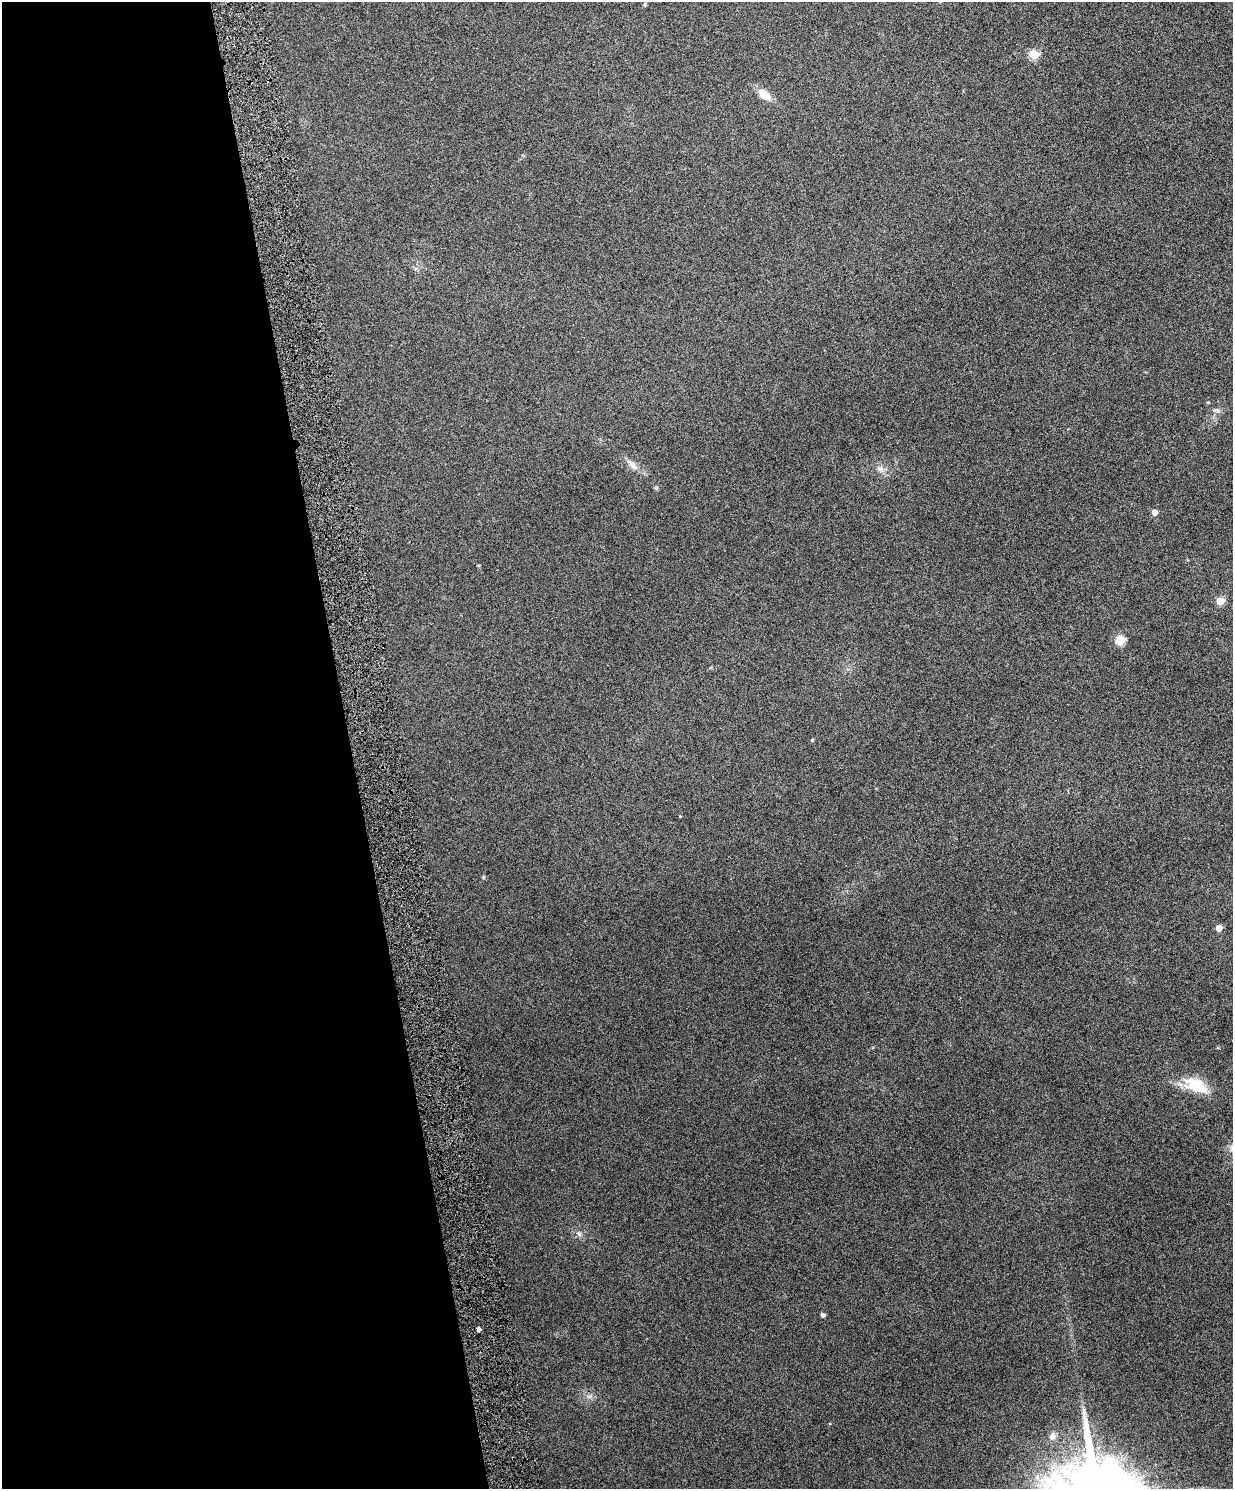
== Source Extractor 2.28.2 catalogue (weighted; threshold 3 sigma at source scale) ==
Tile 5 of 4 x 3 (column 1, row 2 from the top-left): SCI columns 3-1233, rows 1631-3117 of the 4928 x 4863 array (HDU 1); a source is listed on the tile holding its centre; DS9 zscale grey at full resolution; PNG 1235 x 1491 px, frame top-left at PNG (2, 2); no overlay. Shown black and unused: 28% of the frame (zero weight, under 4 of 8 exposures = <1% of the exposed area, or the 3 px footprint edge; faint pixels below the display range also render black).
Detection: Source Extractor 2.28.2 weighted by HDU 2 'WHT'; one run over the whole footprint, this tile lists its part. Background 0.0712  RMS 0.0043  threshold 0.0176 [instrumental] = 3 sigma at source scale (4.09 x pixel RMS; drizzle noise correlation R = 1.36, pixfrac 0.8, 0.05/0.05 arcsec/px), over >= 5 px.
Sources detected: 20; all 20 listed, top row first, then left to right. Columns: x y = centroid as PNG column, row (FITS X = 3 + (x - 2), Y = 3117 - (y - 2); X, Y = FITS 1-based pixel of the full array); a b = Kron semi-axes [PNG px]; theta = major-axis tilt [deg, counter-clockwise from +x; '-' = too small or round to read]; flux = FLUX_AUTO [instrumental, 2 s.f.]
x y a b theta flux
645 4 5 3 - 0.45
1034 55 5 5 - 18
765 95 13 8 -39 5.9
1208 402 5 3 - 0.33
1216 410 10 5 -14 1
633 465 16 7 -44 2.8
880 469 9 7 -32 1.6
656 488 6 5 - 0.56
1155 512 4 4 - 3.7
478 565 3 3 - 0.41
1220 601 5 5 - 13
1120 640 5 5 - 20
812 740 4 4 - 0.48
483 877 5 5 - 0.6
1219 928 5 4 - 5.6
1196 1086 28 15 -26 13
579 1234 7 5 -45 0.99
823 1315 4 4 - 1.3
479 1329 4 3 - 1.4
1053 1436 9 8 - 2